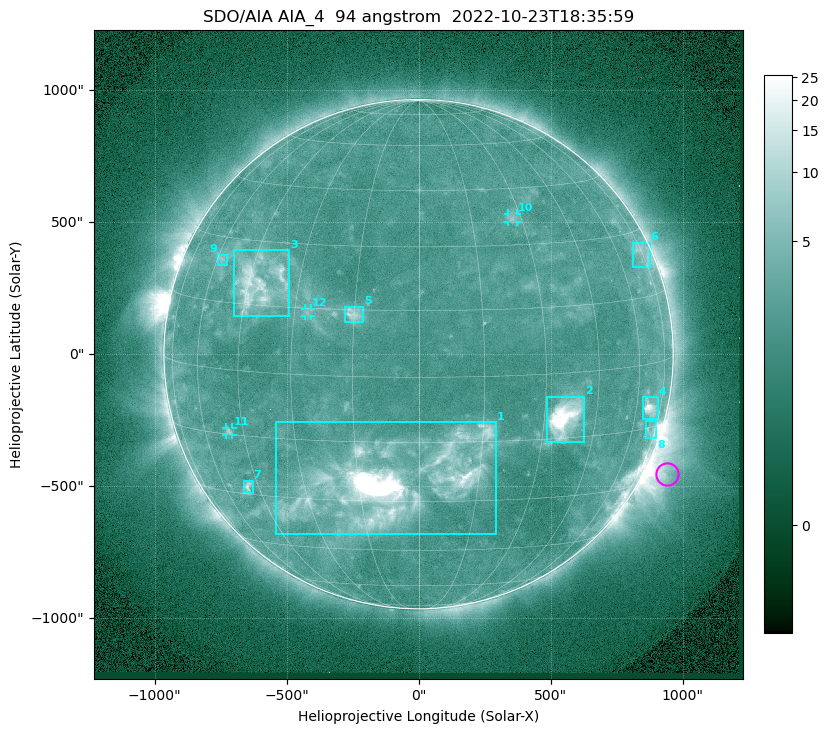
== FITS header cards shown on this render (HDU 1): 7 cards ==
TELESCOP= 'SDO/AIA '           / For AIA: SDO/AIA
INSTRUME= 'AIA_4   '           / For AIA: AIA_ATA1, AIA_ATA2, AIA_ATA3 or AIA_AT
WAVELNTH=                   94 / [angstrom] Wavelength
WAVEUNIT= 'angstrom'           / Wavelength unit: angstrom
DATE-OBS= '2022-10-23T18:35:59.121' / [ISO] Date when observation started; ISO 8
CTYPE1  = 'HPLN-TAN'           / CTYPE1: HPLN
CTYPE2  = 'HPLT-TAN'           / CTYPE2: HPLT

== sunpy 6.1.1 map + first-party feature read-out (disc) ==
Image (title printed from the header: SDO/AIA AIA_4  94 angstrom  2022-10-23T18:35:59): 1024 x 1024 px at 2.4 arcsec/px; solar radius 965 arcsec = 402 px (full disc in frame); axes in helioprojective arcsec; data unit not stated in the header (colour bar unlabelled)
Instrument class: DISC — disc imager (sunpy class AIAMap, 94 A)
Bright regions (active regions / flare kernels): reference = the median radial profile (limb darkening/brightening removed); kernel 9 px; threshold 5 sigma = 2.85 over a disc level ~2.29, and >= 1.15x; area >= 12 px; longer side >= 10 px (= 24 arcsec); searched inside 0.97 R_sun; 12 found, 12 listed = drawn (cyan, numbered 1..; 3 of them under ~33 arcsec drawn as corner ticks so the feature stays visible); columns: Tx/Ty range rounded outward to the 5 arcsec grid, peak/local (2 s.f.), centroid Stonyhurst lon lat
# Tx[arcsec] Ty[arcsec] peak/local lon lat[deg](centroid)
1 -540..295 -685..-255 133 -7 -25
2 485..630 -330..-160 16 +36 -10
3 -700..-490 145..395 6.5 -42 +20
4 850..910 -250..-160 9.1 +67 -10
5 -280..-205 120..180 4.6 -15 +14
6 810..875 325..425 3 +74 +25
7 -665..-625 -525..-480 4.5 -49 -28
8 860..900 -320..-255 4 +71 -16
9 -760..-725 335..380 2.8 -58 +25
10 335..375 500..535 2.8 +27 +37
11 -730..-705 -305..-275 3.2 -50 -14
12 -430..-405 145..175 2.5 -26 +14
Off-limb structures (1.02-1.3 R_sun): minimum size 162 px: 7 found; the strongest spans PA ~225..265 deg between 1.02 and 1.3 R_sun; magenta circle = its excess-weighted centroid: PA ~245 deg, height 1.08 R_sun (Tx ~940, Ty ~-455 arcsec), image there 4.8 x the reference